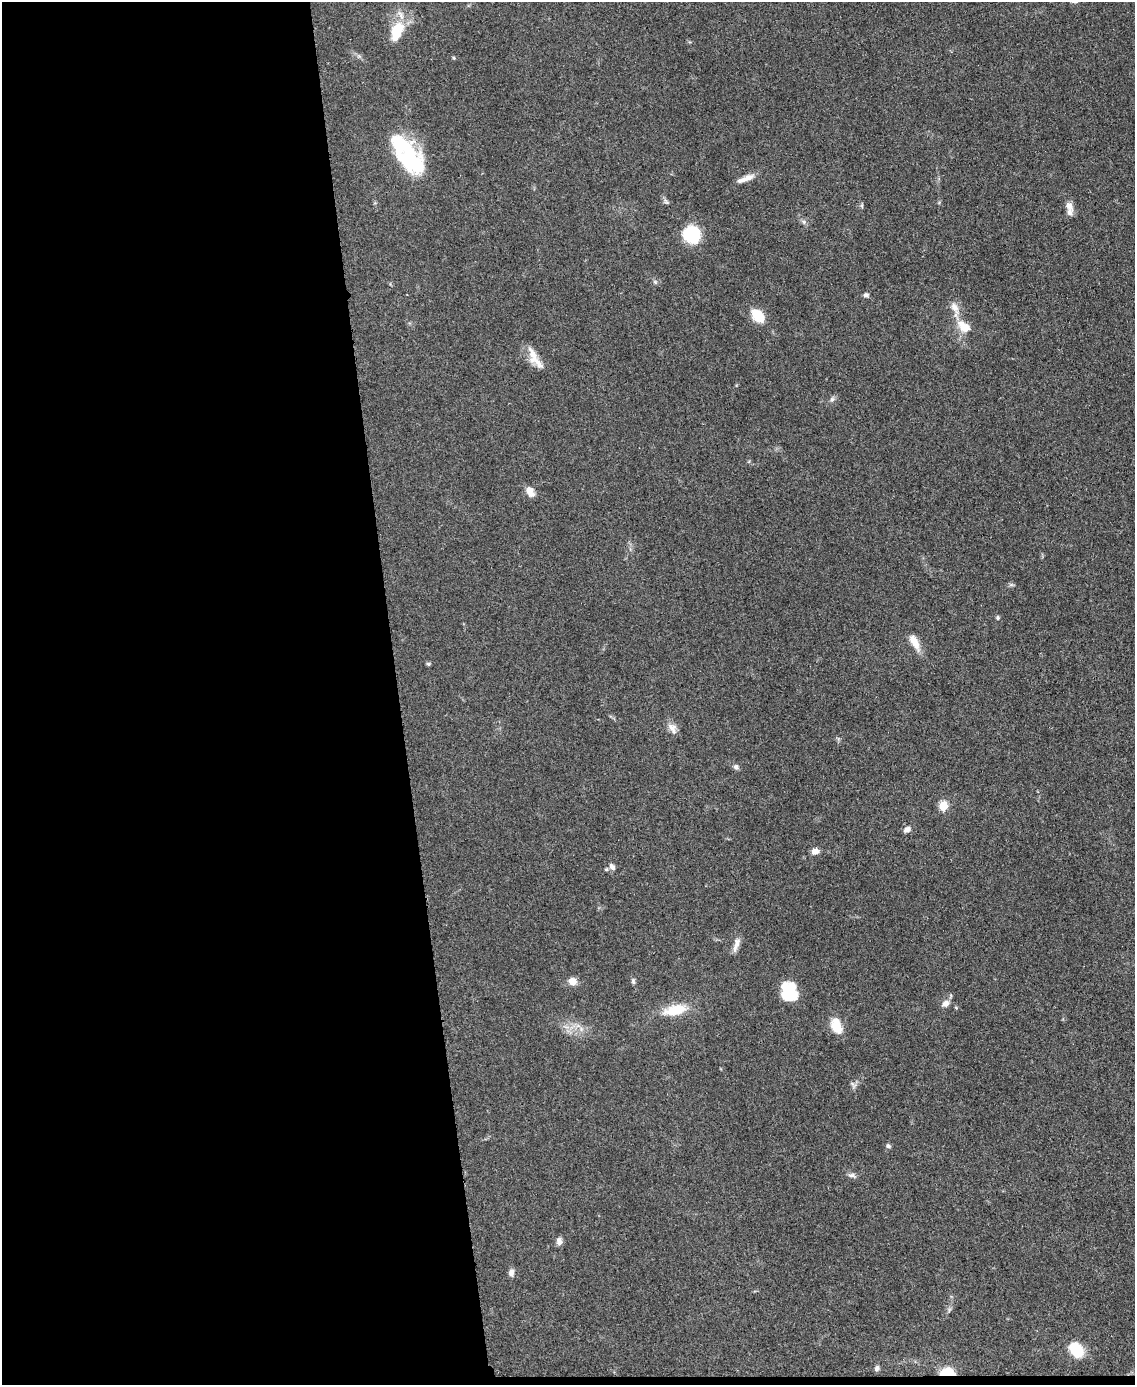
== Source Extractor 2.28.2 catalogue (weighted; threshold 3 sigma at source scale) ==
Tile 9 of 4 x 3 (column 1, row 3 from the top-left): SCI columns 4-1136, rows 243-1625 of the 4542 x 4526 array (HDU 1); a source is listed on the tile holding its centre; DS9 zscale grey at full resolution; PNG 1137 x 1387 px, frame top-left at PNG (2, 2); no overlay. Shown black and unused: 35% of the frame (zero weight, under 3 of 5 exposures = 1% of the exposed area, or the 3 px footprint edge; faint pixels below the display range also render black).
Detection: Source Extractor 2.28.2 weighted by HDU 2 'WHT'; one run over the whole footprint, this tile lists its part. Background 0.0625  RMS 0.0059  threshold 0.0264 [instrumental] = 3 sigma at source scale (4.5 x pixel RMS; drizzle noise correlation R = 1.50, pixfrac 1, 0.05/0.05 arcsec/px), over >= 5 px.
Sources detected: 49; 3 inside a brighter object's white glare — not listed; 2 inside a brighter listed object's ellipse — not listed separately; the other 44 listed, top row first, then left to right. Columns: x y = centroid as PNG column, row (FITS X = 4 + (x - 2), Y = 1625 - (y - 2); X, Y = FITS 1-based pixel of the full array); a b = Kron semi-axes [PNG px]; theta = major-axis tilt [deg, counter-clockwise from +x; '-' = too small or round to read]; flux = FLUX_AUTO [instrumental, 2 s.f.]
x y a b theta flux
397 31 26 14 67 19
454 58 5 4 - 0.65
408 158 38 27 -73 45
745 178 24 6 21 5.2
666 202 9 5 -62 1.3
862 206 6 4 -72 0.81
1069 206 11 8 -53 3.8
803 222 7 5 -60 1.4
692 234 10 10 - 52
655 282 7 4 -46 1
866 295 7 5 -15 1.4
955 307 23 9 -65 6
758 316 16 11 -48 13
964 326 21 13 -41 9.6
533 354 23 12 -79 7.6
832 399 7 6 - 1.5
530 492 14 9 -63 4.6
1011 585 7 4 0 1
997 618 5 5 - 0.91
914 642 22 8 -62 7.5
428 664 6 4 0 0.83
672 728 16 9 -57 4.1
736 767 8 7 - 1.7
943 806 5 5 - 26
907 829 9 6 33 2.9
815 851 8 6 16 3.6
612 867 10 7 -57 2.7
736 944 22 7 74 4.1
572 981 9 8 - 5.1
633 981 8 5 -80 1.3
786 988 25 14 -32 16
945 1004 12 8 33 3.5
956 1007 5 3 - 0.58
675 1010 34 13 12 16
836 1026 19 12 -69 11
581 1029 7 5 -47 1.9
853 1085 11 6 -66 1.8
888 1146 6 5 - 1.4
852 1175 12 6 -18 2.1
559 1241 9 7 -80 2.7
511 1273 10 7 88 2.5
1076 1349 15 10 -54 21
877 1368 7 5 77 1.9
947 1372 13 7 1 17
Overlapping masked pixels (flux is a lower limit): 1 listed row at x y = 947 1372